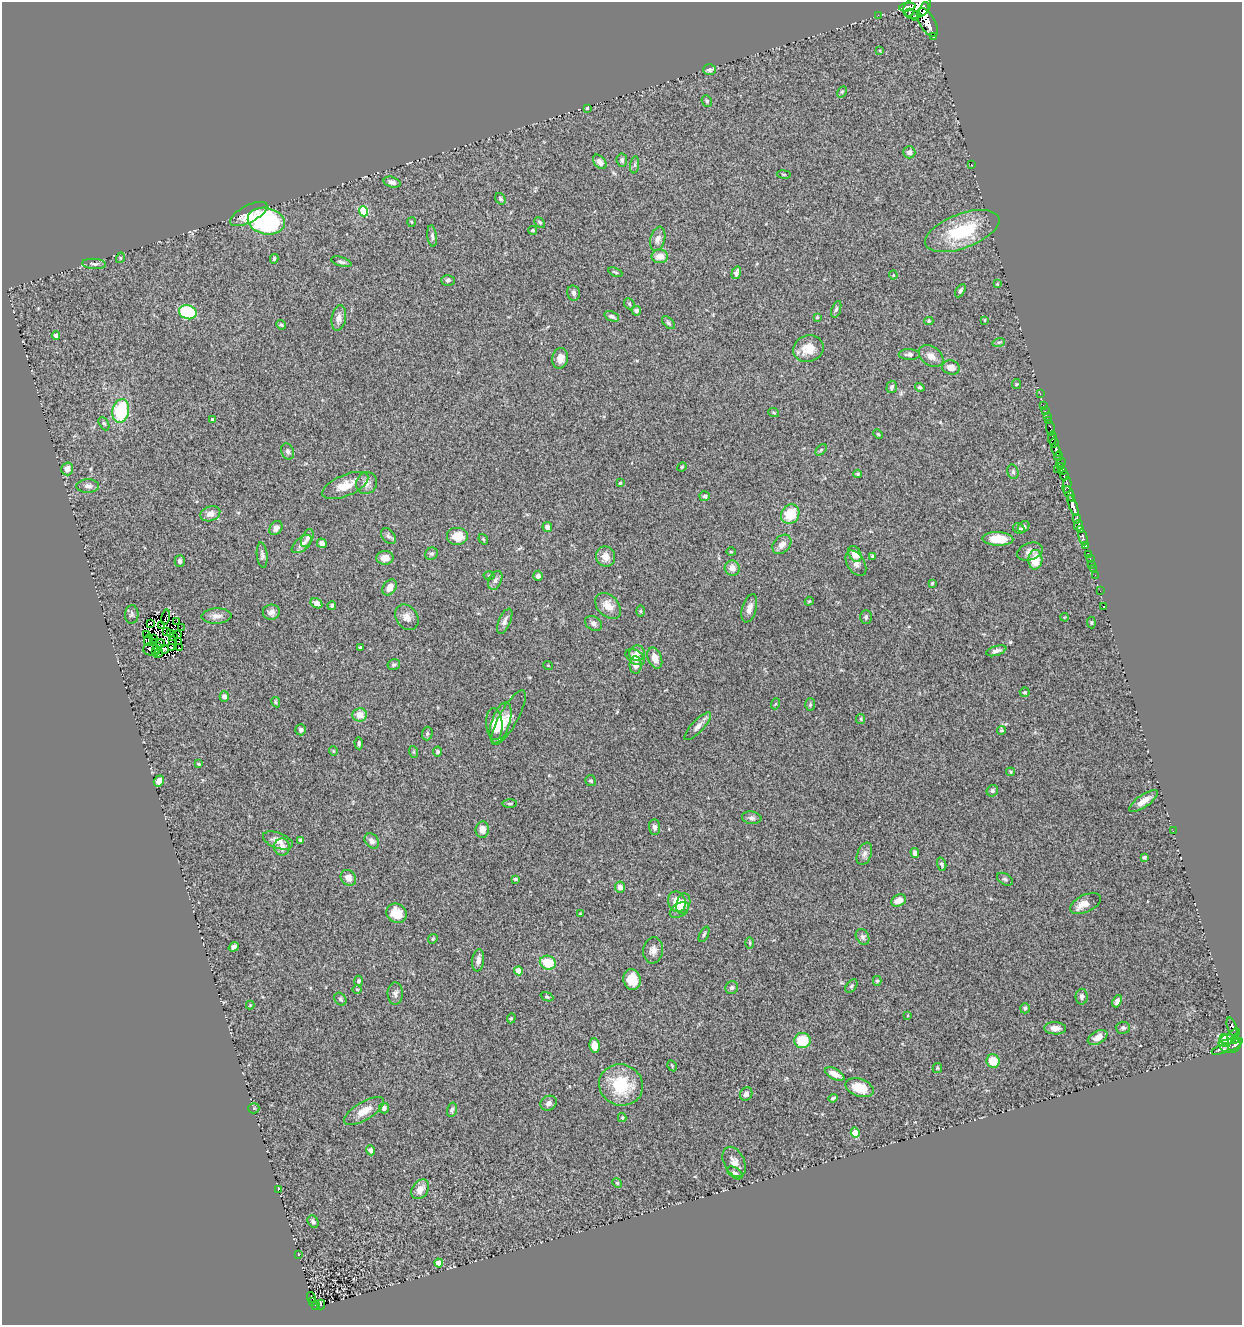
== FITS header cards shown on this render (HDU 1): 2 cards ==
NAXIS1  =                 1240
NAXIS2  =                 1323

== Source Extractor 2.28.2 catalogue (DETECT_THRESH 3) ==
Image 1240 x 1323 px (HDU 1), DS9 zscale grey, 1 PNG px = 1 image px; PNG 1244 x 1327 px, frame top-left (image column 1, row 1323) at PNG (2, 2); each listed source drawn as its Kron ellipse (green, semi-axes under 4 px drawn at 4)
Background 1.18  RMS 0.075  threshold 0.224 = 3 sigma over >= 5 px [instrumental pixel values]
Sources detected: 307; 8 with non-positive FLUX_AUTO (blend fragments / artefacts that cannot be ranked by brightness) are neither listed nor drawn; the other 299 listed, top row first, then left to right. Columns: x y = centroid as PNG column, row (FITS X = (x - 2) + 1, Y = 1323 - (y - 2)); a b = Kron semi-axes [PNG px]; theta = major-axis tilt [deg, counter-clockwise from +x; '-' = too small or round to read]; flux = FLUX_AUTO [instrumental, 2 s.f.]
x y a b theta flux
907 7 8 4 8 1500
917 7 15 10 31 6800
924 9 7 3 70 940
909 12 3 2 - 300
878 15 3 2 - 5.2
915 16 5 3 - 600
927 22 16 7 -60 3700
933 36 3 2 - 97
880 51 3 2 - 4.3
709 70 6 5 - 15
842 92 6 4 59 7.1
707 101 6 5 - 9.3
587 108 3 3 - 5.8
909 152 6 6 - 23
622 160 7 5 -82 11
600 162 8 5 -50 21
971 164 3 3 - 53
635 165 8 4 82 9.4
784 174 7 3 -9 5.1
392 182 9 5 -15 20
500 199 6 5 - 9.8
364 211 5 4 - 230
249 214 20 8 28 59
266 221 19 13 -11 640
411 222 5 3 - 4.7
540 222 6 4 -45 8.1
533 230 4 4 - 6.7
962 231 39 17 20 300
432 236 11 5 -83 14
658 239 12 7 75 25
660 256 8 7 - 51
120 258 5 3 - 4.5
274 259 5 3 - 6.7
341 262 10 4 -16 13
94 264 12 5 -3 15
615 272 7 3 -24 5.4
736 273 6 4 74 16
893 275 4 4 - 4.6
448 280 7 5 1 12
997 284 3 3 - 4.9
960 291 7 4 61 12
574 293 7 6 - 17
629 304 6 5 - 7.3
836 309 9 4 70 9.7
636 311 4 4 - 18
188 312 9 7 -20 350
612 316 8 5 -21 13
817 317 3 3 - 5.2
339 318 13 7 80 28
985 320 4 2 - 4.1
929 321 4 4 - 7
668 323 8 4 -45 9.8
281 325 5 4 - 6.3
56 336 4 4 - 24
999 342 6 4 17 7.3
808 349 15 13 18 81
909 354 10 5 -2 17
931 356 13 9 -34 40
560 358 10 7 77 40
951 367 9 7 -16 36
1017 384 5 4 - 5.6
892 387 6 5 - 12
920 387 5 4 - 7.6
1040 394 2 2 - 24
1043 405 2 2 - 12
121 411 12 8 80 300
1045 411 2 2 - 14
774 413 5 3 - 5
1047 417 3 2 - 22
212 419 3 3 - 8.1
1048 421 2 2 - 23
104 423 7 4 -61 8
1050 428 8 3 -81 77
878 434 5 3 - 5.2
1052 438 6 4 86 1000
1054 442 5 3 - 560
821 450 7 4 45 6.9
1056 450 7 4 -65 1300
288 451 8 6 -69 15
1058 456 4 3 - 140
1061 462 5 3 - 43
1061 466 3 2 - 140
682 467 5 4 - 6
67 469 6 6 - 31
1057 470 2 2 - 9.2
1062 471 3 3 - 600
1013 472 7 5 -76 9.5
858 474 4 3 - 6.6
1064 476 5 3 - 410
367 483 11 10 - 30
620 483 3 3 - 5.1
345 485 24 10 23 84
1067 485 8 4 83 440
88 486 11 7 0 23
1069 494 8 3 -63 830
705 496 5 5 - 13
1073 505 11 4 -70 3600
210 514 10 7 18 32
790 514 10 9 - 130
1077 519 5 4 - 780
1078 525 5 4 - 1600
547 527 5 4 - 20
1024 527 6 5 - 14
276 528 8 5 54 20
1019 529 6 5 - 8.1
1081 529 3 2 - 440
388 536 9 6 -51 13
458 536 11 9 0 67
1083 537 8 3 -76 310
307 538 10 5 65 15
483 539 5 3 - 5.5
998 539 15 7 -2 85
322 543 5 4 - 18
302 544 12 6 40 27
782 544 11 8 47 32
1085 545 3 3 - 360
1030 551 13 8 18 30
731 552 5 3 - 3.9
431 554 6 6 - 10
855 554 8 6 -59 47
1088 554 4 3 - 80
262 555 12 5 -83 15
872 556 4 3 - 6.4
606 557 10 9 - 43
385 558 8 7 - 48
1090 558 3 2 - 66
1035 560 10 7 86 94
180 561 6 5 - 14
856 563 14 8 -58 26
1091 564 2 2 - 12
732 568 7 7 - 34
1093 568 3 2 - 10
489 575 5 3 - 4.6
1095 575 2 2 - 7.8
538 576 5 4 - 22
495 580 10 6 65 17
932 583 4 3 - 5
390 587 9 6 55 40
1100 591 2 2 - 16
809 601 4 4 - 5.1
316 603 6 5 - 34
332 606 4 4 - 11
608 606 15 10 -45 62
1104 607 3 2 - 4.3
749 608 14 7 74 34
641 611 6 4 89 5.9
271 612 8 7 - 24
132 614 9 6 86 11
217 616 15 8 2 32
166 617 8 3 77 7.3
407 617 14 10 -54 37
866 617 7 5 90 9.6
1065 617 4 3 - 3.8
176 621 3 2 - 1.3
505 621 13 6 66 22
151 623 3 3 - 1.9
593 623 9 6 -31 18
1091 623 6 4 -84 6
162 626 3 2 - 3.7
181 628 2 2 - 1.4
167 631 4 2 - 9
171 634 4 2 - 13
178 634 3 2 - 5.8
147 635 3 2 - 1.7
174 637 3 2 - 3.6
153 639 3 2 - 6.3
148 640 6 2 76 6.7
173 640 4 2 - 4
179 641 3 2 - 3.2
154 643 3 2 - 3.8
161 644 4 2 - 0.16
158 646 3 2 - 5.3
172 648 4 2 - 4.7
179 648 2 2 - 4.9
361 648 4 3 - 6.5
151 649 8 6 1 5
165 649 4 3 - 2.5
155 651 3 2 - 2.1
996 651 10 4 17 20
158 653 5 2 - 4.1
637 653 8 7 - 36
635 657 11 6 -33 34
655 658 11 7 -69 48
394 665 6 5 - 9.5
548 665 5 3 - 3.8
636 665 9 6 -86 39
1025 692 5 5 - 6.7
224 697 5 4 - 19
276 702 5 4 - 5.8
775 704 5 3 - 4.9
810 705 6 5 - 7.9
360 715 7 6 - 54
509 717 31 9 61 49
861 719 5 4 - 5.8
501 723 21 9 72 87
494 724 16 8 -85 72
698 726 18 6 46 29
301 730 5 5 - 13
1002 730 4 3 - 5.9
427 733 7 5 88 9.3
359 743 6 4 -86 11
333 751 4 4 - 5
437 751 5 4 - 10
414 752 6 4 -72 5.4
199 764 4 3 - 6.9
1011 772 4 4 - 6.5
159 781 6 5 - 35
591 781 6 5 - 8.4
992 791 6 5 - 9.6
1143 801 17 6 35 46
510 803 7 3 0 7.5
752 818 10 6 -7 15
654 827 8 5 -87 18
482 829 8 6 84 40
1173 831 3 2 - 5.1
278 840 16 7 -21 37
300 840 4 3 - 8
372 841 8 6 -49 21
282 847 8 8 - 32
915 853 5 4 - 20
864 854 11 7 68 22
1144 857 4 3 - 8.4
942 864 7 4 -71 10
348 878 9 7 -50 36
515 879 4 3 - 6.7
1005 879 8 5 -30 11
620 887 5 5 - 27
899 900 8 5 26 44
677 902 10 8 -69 82
1085 903 16 8 26 47
683 904 10 6 75 28
679 910 10 6 33 26
397 913 10 9 - 79
580 914 3 3 - 4.6
704 934 8 3 64 8.9
863 937 8 6 -59 14
433 939 5 4 - 6.7
750 943 6 4 -89 5.9
234 947 5 4 - 16
653 950 13 10 83 33
478 960 11 6 82 22
548 963 8 7 - 130
518 971 4 4 - 68
632 980 10 8 -78 76
359 981 5 4 - 9.5
877 981 5 4 - 7.6
851 986 7 5 51 9.5
732 988 6 6 - 13
357 990 5 3 - 5.3
395 993 11 7 88 19
547 997 6 4 -23 7.9
1082 997 8 6 88 14
340 999 7 5 -51 9.4
1117 1001 6 4 65 18
250 1005 4 4 - 4.3
1025 1008 5 5 - 11
908 1015 4 2 - 3.6
511 1018 5 4 - 6.8
1232 1027 10 4 -71 320
1055 1028 11 6 -2 31
1123 1028 7 6 - 11
1233 1034 7 3 37 530
1098 1038 10 6 29 40
1224 1039 5 4 - 37
1235 1039 4 3 - 380
802 1041 8 7 - 130
1225 1043 3 3 - 81
1230 1044 11 9 -14 300
1235 1044 8 4 39 1100
595 1046 7 5 -82 39
1220 1050 9 3 21 100
993 1061 7 6 - 85
672 1066 6 3 -59 5.3
937 1068 5 4 - 5.6
835 1074 11 5 -26 44
621 1085 22 20 -22 230
859 1088 14 8 -18 82
746 1094 7 6 - 19
833 1098 4 3 - 8.4
549 1103 8 7 - 20
254 1108 5 5 - 7.3
384 1108 5 5 - 13
452 1110 7 4 74 10
364 1111 22 9 32 61
622 1118 4 4 - 5.7
855 1133 5 4 - 110
371 1150 5 4 - 19
734 1162 16 10 -63 40
735 1173 9 5 -34 13
617 1183 5 4 - 5.7
420 1189 11 8 53 38
278 1190 3 2 - 8
313 1222 6 5 - 13
299 1255 3 2 - 5.8
439 1263 4 4 - 87
311 1297 6 2 -61 8.6
313 1301 3 2 - 29
316 1305 4 4 - 140
321 1305 5 3 - 28
At the frame edge (FLAGS 8, measured only in part): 1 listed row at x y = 917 7
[8 non-positive-flux detections neither listed nor drawn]